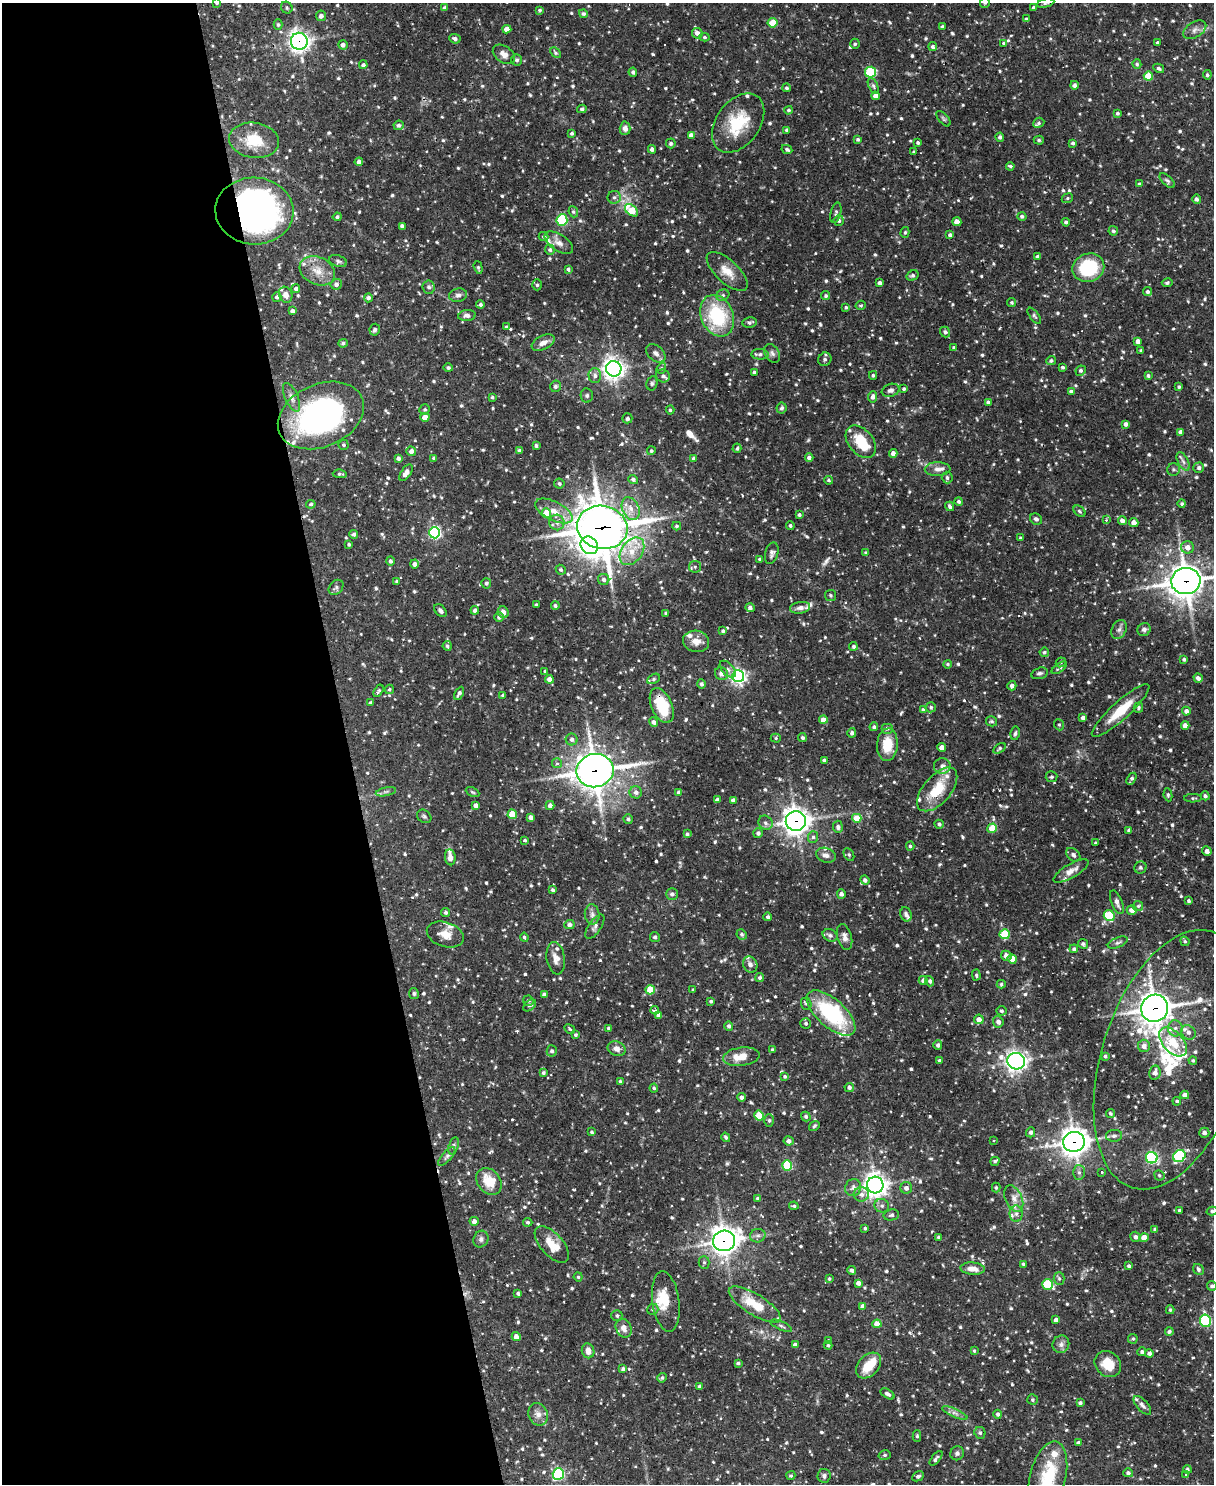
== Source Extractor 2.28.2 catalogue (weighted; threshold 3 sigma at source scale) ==
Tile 5 of 4 x 3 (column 1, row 2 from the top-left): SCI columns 1-1212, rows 1729-3210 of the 4846 x 4826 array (HDU 1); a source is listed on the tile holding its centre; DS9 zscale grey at full resolution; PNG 1216 x 1486 px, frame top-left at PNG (2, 3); each listed source drawn as its Kron ellipse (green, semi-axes under 4 px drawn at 4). Shown black and unused: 29% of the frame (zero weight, under 2 of 3 exposures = <1% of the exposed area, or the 3 px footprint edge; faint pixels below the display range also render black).
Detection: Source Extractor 2.28.2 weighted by HDU 2 'WHT'; one run over the whole footprint, this tile lists its part. Background 0.091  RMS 0.0031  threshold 0.0137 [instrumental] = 3 sigma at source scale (4.5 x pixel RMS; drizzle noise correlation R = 1.50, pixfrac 1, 0.05/0.05 arcsec/px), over >= 5 px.
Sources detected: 1010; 1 too faint to see at this stretch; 2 inside a brighter object's white glare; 9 cosmic-ray / hot-pixel residue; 2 long thin detections or spike segments (spike, bleed or trail) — neither listed nor drawn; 31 inside a brighter listed object's ellipse — not listed separately; of the other 965, all 500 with FLUX_AUTO >= 0.479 (the completeness limit of this list) listed and drawn (465 fainter detections not listed), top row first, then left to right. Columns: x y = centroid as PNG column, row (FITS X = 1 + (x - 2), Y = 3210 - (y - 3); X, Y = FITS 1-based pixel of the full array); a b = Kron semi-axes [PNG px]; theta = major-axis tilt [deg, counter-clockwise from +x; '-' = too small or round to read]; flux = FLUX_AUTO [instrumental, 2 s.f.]
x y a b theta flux
217 3 4 4 - 0.49
985 3 5 5 - 0.59
1046 3 9 4 14 0.61
287 8 6 5 - 0.59
444 8 4 4 - 0.8
1034 8 4 3 - 0.93
540 10 4 4 - 0.57
583 14 4 4 - 0.71
321 16 5 5 - 1.2
1026 19 4 3 - 0.51
773 23 5 4 - 6.5
278 24 5 4 - 0.56
942 27 3 3 - 0.69
507 29 4 4 - 2.5
1195 30 12 7 31 1.6
697 33 5 5 - 1.6
704 37 5 4 - 0.53
455 39 6 4 -25 0.92
299 41 8 8 - 140
1004 43 4 3 - 0.63
1157 43 3 3 - 0.73
855 44 5 5 - 0.5
343 45 5 4 - 1.2
933 47 4 4 - 0.84
555 53 6 4 -45 0.51
504 54 12 8 -36 2
517 60 5 5 - 0.65
1137 64 5 4 - 0.56
363 65 4 4 - 0.66
1159 68 5 4 - 0.72
633 72 4 4 - 0.8
870 72 5 5 - 21
1207 75 5 4 - 0.6
1148 76 5 4 - 8.7
1074 85 4 4 - 1.2
873 86 8 4 -66 0.7
787 88 4 4 - 0.59
876 96 4 4 - 1.8
582 109 5 4 - 0.68
789 110 4 4 - 0.59
1117 113 4 3 - 0.61
943 119 9 5 -49 0.57
738 123 33 22 54 13
1039 123 6 5 - 0.58
399 125 5 4 - 0.91
625 128 7 5 88 1.2
787 130 4 3 - 0.78
572 133 4 3 - 0.6
691 135 4 4 - 1.4
1000 137 4 4 - 0.83
858 139 4 3 - 0.52
254 140 25 17 -8 8.7
1039 140 5 4 - 0.55
671 143 5 5 - 0.68
918 143 4 3 - 0.55
1073 143 4 4 - 0.71
652 149 4 4 - 1.2
787 149 5 4 - 0.73
914 152 4 4 - 0.56
359 162 4 4 - 1.1
1010 166 4 3 - 0.6
1167 181 9 5 -43 0.66
1139 184 3 3 - 0.57
614 197 6 6 - 0.81
1067 198 6 4 24 0.51
1196 199 5 4 - 0.79
631 210 7 5 -42 9.8
254 211 39 33 -3 110
573 212 6 4 -67 0.51
836 213 10 5 76 0.79
1022 216 4 4 - 0.75
337 217 4 4 - 0.58
562 220 6 5 - 27
839 221 5 5 - 0.76
957 222 4 4 - 2.5
1066 222 4 3 - 0.67
402 226 4 4 - 0.95
1113 231 5 4 - 0.72
905 232 5 4 - 0.51
950 235 4 4 - 0.73
544 237 5 4 - 0.5
559 243 16 8 -33 2.1
550 250 5 4 - 0.71
1038 256 4 3 - 1.1
338 261 9 5 -16 0.84
478 267 6 4 -74 0.52
1088 268 16 14 21 18
568 269 4 3 - 0.61
317 271 18 13 -26 4.8
727 271 26 11 -43 4.5
913 275 6 5 - 0.72
880 283 4 3 - 1.1
1167 283 5 4 - 0.57
336 284 6 5 - 1
537 285 5 5 - 0.56
429 287 7 6 - 0.86
296 289 4 4 - 1.1
1147 292 4 4 - 0.82
286 295 8 6 -71 1.9
458 295 9 6 9 1
723 295 7 5 25 0.66
826 296 4 4 - 0.57
277 297 5 4 - 0.72
368 298 4 4 - 0.98
1012 303 4 4 - 0.5
480 305 4 4 - 0.64
861 305 5 4 - 0.53
846 307 4 4 - 0.53
292 311 4 4 - 1.1
467 316 9 5 7 1.3
717 316 22 16 -66 21
1034 316 9 4 -52 0.62
749 322 7 5 9 0.77
506 327 4 3 - 0.49
375 330 6 5 - 0.91
945 332 5 5 - 0.77
1138 341 4 4 - 1.3
343 343 5 4 - 0.68
543 343 12 7 26 2.1
954 347 3 3 - 0.54
1141 351 3 3 - 0.49
656 353 11 7 -40 1.4
772 353 10 7 -59 1
760 354 8 5 -2 0.78
825 359 7 6 - 0.97
1051 360 5 4 - 0.7
1062 367 4 3 - 0.59
448 368 5 4 - 0.62
661 368 6 4 69 0.51
614 369 8 7 - 180
1081 371 5 5 - 0.65
755 372 3 3 - 1.1
873 375 4 3 - 0.52
595 376 7 6 - 1.2
663 376 7 6 - 0.96
1148 376 4 4 - 0.68
652 383 7 5 76 0.62
555 386 6 5 - 0.95
1179 387 4 3 - 0.59
904 389 3 3 - 0.52
891 390 9 6 18 1.2
1071 391 4 3 - 0.62
587 395 7 6 - 0.68
292 397 15 6 -66 1.7
492 397 3 3 - 0.52
872 397 5 4 - 1.1
988 402 4 3 - 0.66
782 408 6 5 - 0.68
425 409 5 5 - 0.57
670 410 4 4 - 0.53
321 415 45 31 24 77
425 417 4 4 - 3.9
627 418 5 5 - 0.79
1126 424 4 4 - 1.1
1180 432 4 3 - 1.1
861 442 18 12 -50 8.9
344 445 5 5 - 0.66
536 446 4 3 - 0.57
737 448 5 3 - 0.48
411 451 5 4 - 1.4
520 451 4 3 - 0.79
651 451 4 4 - 0.51
893 453 4 4 - 1.5
398 458 4 4 - 0.9
434 458 4 3 - 0.71
694 458 4 4 - 0.76
809 458 4 4 - 1.1
1183 461 10 5 -63 1.1
1199 468 5 5 - 0.87
938 469 13 7 2 1.7
1173 469 6 6 - 0.64
406 473 9 5 56 2.1
340 474 7 3 -6 0.55
947 477 6 5 - 0.8
633 480 5 4 - 0.85
828 480 4 3 - 0.51
559 483 5 5 - 0.68
959 502 4 4 - 0.71
311 504 5 4 - 0.61
1182 504 4 4 - 0.56
950 506 5 3 - 0.74
631 509 12 8 -66 2.8
554 511 20 9 -26 4.4
1079 511 7 4 -42 0.55
546 513 5 4 - 5.1
799 515 4 3 - 0.68
1036 519 6 5 - 0.85
1106 520 4 4 - 0.53
1122 521 4 4 - 1.5
557 522 8 7 - 1.4
1134 522 5 4 - 1.6
677 526 4 3 - 0.52
790 526 4 4 - 0.52
602 527 25 21 -13 720
435 533 5 5 - 52
354 534 4 4 - 0.82
1020 538 3 3 - 0.54
349 544 3 3 - 0.5
589 545 9 8 - 130
1188 547 6 6 - 2.1
632 551 15 10 54 4.7
866 552 4 3 - 0.5
772 553 11 6 74 1
760 559 4 3 - 0.5
390 561 4 4 - 0.88
414 564 4 4 - 1.1
695 567 6 5 - 0.65
561 570 5 4 - 0.57
604 579 6 5 - 1.1
397 581 4 4 - 0.5
1186 581 14 13 - 420
486 583 5 5 - 0.68
336 587 8 6 49 0.82
831 595 5 5 - 0.51
536 605 3 3 - 0.48
555 606 4 4 - 0.7
750 608 5 4 - 0.93
800 608 10 5 9 1.6
475 610 4 4 - 1.2
440 611 7 5 -47 0.95
503 612 6 5 - 1.6
666 613 3 3 - 0.48
499 617 5 4 - 1.1
1119 629 10 7 62 1.3
1144 630 7 6 - 0.98
723 631 4 3 - 0.54
696 641 13 10 -12 2.8
447 646 5 4 - 0.72
853 646 4 4 - 0.59
1044 652 5 4 - 0.61
1184 659 4 3 - 0.66
1061 662 5 4 - 0.49
948 664 4 4 - 0.52
1059 668 9 4 35 0.65
728 669 10 6 -47 1
545 671 3 3 - 0.51
1039 673 8 5 15 0.83
722 674 7 6 - 1.8
738 676 6 6 - 96
1198 678 4 4 - 1.1
549 679 4 4 - 1.8
653 679 7 4 28 0.53
702 684 4 4 - 0.78
1012 686 4 4 - 0.97
389 689 5 4 - 0.49
379 691 7 4 58 0.62
459 693 7 4 61 0.93
503 695 4 3 - 0.56
371 703 4 3 - 0.54
662 706 18 10 -66 13
931 707 5 5 - 0.59
1138 708 5 4 - 0.56
923 710 4 4 - 0.56
1121 711 38 9 42 8.3
1186 711 4 4 - 1.3
1083 718 4 3 - 1.2
823 720 4 4 - 3.2
992 721 6 5 - 0.55
653 722 5 4 - 0.98
1059 725 6 4 -67 0.51
1185 725 4 4 - 1.6
874 727 4 4 - 0.58
887 728 6 5 - 0.9
852 733 5 4 - 0.83
1015 733 7 4 80 0.68
776 738 5 4 - 0.48
802 738 4 4 - 0.71
572 739 6 6 - 1
887 745 16 10 85 6.9
942 747 4 4 - 2.3
999 748 7 4 33 0.51
824 760 3 3 - 0.7
557 763 5 5 - 0.63
942 766 8 8 - 1.5
595 771 18 16 9 390
1052 777 6 5 - 0.6
1131 779 6 3 58 0.74
937 789 26 13 49 10
386 792 10 3 11 0.66
472 792 7 4 -27 0.48
636 792 6 6 - 1.4
679 792 4 3 - 0.73
1168 795 6 4 -81 0.53
1205 796 4 4 - 0.75
1193 798 8 4 1 0.5
717 800 4 3 - 1.2
733 800 4 4 - 2.2
476 805 4 4 - 1.5
550 805 4 4 - 1.7
512 814 4 4 - 7.6
424 816 8 6 -37 0.62
531 817 4 4 - 1.4
857 818 4 4 - 7.2
628 819 5 4 - 0.64
796 821 10 10 - 250
766 823 7 6 - 1
939 824 4 4 - 0.7
838 827 6 5 - 0.93
992 828 5 4 - 7.1
1129 830 4 4 - 0.73
758 833 5 5 - 0.99
687 834 4 3 - 0.6
813 837 6 5 - 0.68
525 840 3 3 - 0.52
1096 843 3 3 - 0.48
910 846 4 4 - 0.53
1207 851 5 4 - 1.3
849 854 7 5 -63 0.52
826 855 10 7 -17 1.5
1073 855 8 5 -41 0.93
450 857 8 5 -83 1.5
1140 868 6 6 - 0.64
1071 871 20 7 30 2.4
865 880 5 4 - 0.89
553 890 4 3 - 0.67
672 894 6 5 - 0.93
841 894 5 4 - 1.2
1189 901 4 3 - 0.69
1117 902 12 5 -68 1.5
1138 906 5 5 - 0.48
1132 910 5 4 - 1.8
446 912 4 4 - 0.6
592 914 10 7 -84 1.2
906 914 7 5 -69 0.84
1109 916 6 5 - 13
768 917 4 4 - 0.66
569 925 5 4 - 1.3
595 927 14 6 56 1.2
445 934 19 12 -17 3.8
742 934 5 5 - 0.68
1004 934 5 5 - 15
830 935 8 6 -26 0.98
524 937 4 4 - 0.57
655 937 5 5 - 0.76
845 937 13 7 -75 1.8
1185 941 5 4 - 0.49
1118 943 10 5 23 0.82
1083 944 5 4 - 0.83
1074 949 4 4 - 0.72
1006 956 5 5 - 1.8
556 958 16 9 -81 2.4
1012 959 5 4 - 5.2
750 965 8 7 - 1.5
976 975 5 3 - 0.5
760 977 4 4 - 0.65
923 980 4 4 - 1.1
930 981 5 4 - 0.8
1001 984 4 4 - 0.51
650 990 4 4 - 9.4
693 990 3 3 - 0.56
414 993 5 5 - 0.58
544 995 4 4 - 1.1
528 1001 5 5 - 0.51
711 1001 4 3 - 0.57
806 1004 6 5 - 0.62
530 1005 7 4 42 0.82
1154 1008 14 13 - 410
655 1010 4 3 - 2.6
1001 1011 5 4 - 0.67
831 1013 30 14 -42 27
659 1015 4 4 - 2
979 1019 5 4 - 1.9
998 1022 6 5 - 1.5
806 1023 5 5 - 0.65
729 1026 5 4 - 0.82
609 1028 3 3 - 0.54
1175 1028 8 7 - 1.3
570 1029 6 4 -30 0.52
1188 1032 8 6 -45 1.4
576 1035 4 4 - 0.59
1173 1042 17 10 -47 7.9
938 1045 5 4 - 0.9
1144 1046 6 6 - 1.8
616 1049 9 7 -24 1.7
773 1050 4 3 - 0.64
552 1051 5 5 - 0.8
1105 1056 4 3 - 0.55
741 1057 18 9 7 4.8
1172 1060 134 70 73 67
1193 1060 4 4 - 0.54
939 1061 4 4 - 0.74
1016 1061 9 8 - 150
543 1073 4 4 - 0.62
1155 1073 7 5 79 1.8
785 1076 4 3 - 0.55
620 1081 4 3 - 0.52
849 1087 4 4 - 0.88
654 1088 4 4 - 0.52
1185 1095 4 4 - 2
741 1097 4 4 - 0.91
1177 1101 4 4 - 0.75
1110 1113 5 4 - 0.54
759 1116 5 5 - 11
806 1116 5 4 - 0.69
769 1120 6 5 - 0.61
814 1126 6 4 36 0.49
592 1132 4 4 - 0.52
1031 1132 5 4 - 0.98
1204 1133 5 5 - 1.2
1114 1136 8 6 2 0.95
726 1137 5 4 - 0.66
994 1140 3 3 - 1.1
788 1141 5 4 - 1
1074 1142 11 10 - 320
453 1146 9 5 73 0.68
447 1156 12 5 49 0.81
1179 1156 6 5 - 32
1152 1158 6 5 - 45
995 1161 5 3 - 0.51
787 1165 5 5 - 17
1079 1172 7 6 - 0.89
1101 1172 3 2 - 5.1
1159 1175 5 5 - 0.5
489 1181 14 11 -51 6.5
875 1185 8 8 - 210
996 1187 5 4 - 0.5
853 1188 9 8 - 1.4
906 1188 6 6 - 1.3
861 1194 7 7 - 1.4
758 1198 4 3 - 0.97
1014 1198 14 8 -66 2.5
794 1206 5 3 - 0.49
882 1206 7 6 - 0.94
1180 1210 4 3 - 0.7
1212 1211 5 4 - 0.53
1016 1214 8 6 -90 1.2
891 1215 8 5 11 0.78
474 1221 4 4 - 1.6
528 1222 4 4 - 0.6
865 1228 3 3 - 0.5
1155 1229 4 4 - 0.56
758 1236 8 6 14 0.98
939 1237 3 3 - 0.58
1135 1237 5 5 - 0.75
1144 1238 4 4 - 3.4
481 1239 8 7 - 1
724 1241 11 10 - 290
552 1244 22 11 -48 5.9
704 1262 6 5 - 0.58
1024 1264 4 3 - 0.69
1129 1266 4 3 - 0.8
973 1269 12 6 -5 2.7
1198 1269 6 5 - 0.71
851 1270 4 4 - 0.83
578 1277 4 4 - 0.52
829 1278 3 3 - 0.49
1059 1279 6 5 - 0.61
858 1283 4 4 - 1.6
1048 1284 5 5 - 18
1212 1286 5 4 - 0.72
518 1293 4 3 - 0.64
666 1301 30 13 -82 6.3
755 1304 30 10 -32 9
863 1306 4 4 - 1.2
653 1309 6 5 - 0.64
1170 1310 4 3 - 0.5
617 1315 5 5 - 0.6
1056 1320 4 4 - 1.7
1205 1321 6 5 - 31
877 1324 4 4 - 3.3
781 1326 11 4 -24 0.66
624 1328 10 7 -63 2.2
1169 1331 4 4 - 0.68
516 1337 4 4 - 1.8
1133 1339 5 4 - 0.48
828 1341 4 3 - 0.5
1061 1344 9 8 - 1.4
795 1345 4 4 - 1.5
828 1345 4 4 - 0.56
588 1351 7 6 - 2.2
974 1351 4 3 - 0.48
1142 1352 4 4 - 0.76
1149 1353 4 4 - 1
738 1363 4 3 - 0.62
1108 1364 14 12 -41 6.2
869 1365 15 10 47 6
623 1369 4 4 - 0.86
662 1378 5 4 - 0.54
699 1387 4 4 - 0.83
887 1394 8 4 -32 1
1033 1400 5 5 - 0.59
1080 1403 4 3 - 0.72
1142 1405 11 5 -48 1.1
955 1413 14 4 -23 1.2
538 1414 11 9 -69 1.9
998 1414 4 4 - 0.83
980 1433 6 5 - 0.64
917 1436 6 4 -89 0.49
1078 1443 4 4 - 1.1
957 1453 7 6 - 0.78
885 1455 6 5 - 0.56
936 1458 9 4 50 0.72
1187 1469 4 4 - 0.59
1128 1473 5 4 - 0.69
558 1474 6 5 - 40
791 1475 4 4 - 0.54
1186 1475 3 3 - 7.8
824 1476 7 6 - 0.88
918 1476 6 4 27 0.74
1048 1477 37 18 76 17
Overlapping masked pixels (flux is a lower limit): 12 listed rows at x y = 299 41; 254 211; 602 527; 1186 581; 662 706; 595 771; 796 821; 1154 1008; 1172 1060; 1074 1142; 1179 1156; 724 1241
Isophote crosses this tile's border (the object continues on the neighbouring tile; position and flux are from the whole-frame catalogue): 7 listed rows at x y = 217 3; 985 3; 1046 3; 1186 581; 1212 1211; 1212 1286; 1048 1477